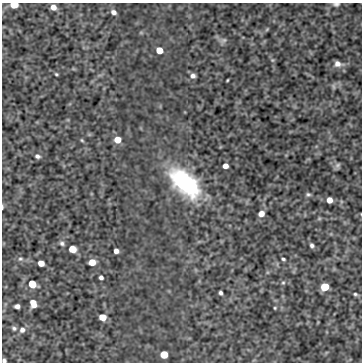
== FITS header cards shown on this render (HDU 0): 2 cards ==
NAXIS1  =                  360
NAXIS2  =                  360

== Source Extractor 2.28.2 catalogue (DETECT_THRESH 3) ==
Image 360 x 360 px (HDU 0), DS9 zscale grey, 1 PNG px = 1 image px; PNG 364 x 364 px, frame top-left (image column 1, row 360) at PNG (2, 3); no overlay
Background -0.549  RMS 1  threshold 3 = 3 sigma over >= 5 px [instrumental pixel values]
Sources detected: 46; all 46 listed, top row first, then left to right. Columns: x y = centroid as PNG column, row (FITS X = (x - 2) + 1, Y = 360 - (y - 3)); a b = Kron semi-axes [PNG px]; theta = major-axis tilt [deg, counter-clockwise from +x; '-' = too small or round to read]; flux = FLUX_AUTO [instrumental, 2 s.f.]
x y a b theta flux
336 4 8 5 -2 150
14 5 6 4 -1 1800
53 7 5 5 - 440
113 12 6 5 - 250
267 29 5 4 - 71
224 40 9 6 30 190
159 50 5 5 - 950
272 60 6 4 -71 100
338 64 9 7 -13 380
56 74 3 3 - 73
193 76 6 6 - 240
227 80 3 2 - 59
333 86 9 4 -89 120
82 140 5 4 - 73
117 140 6 6 - 780
37 156 6 5 - 170
338 165 8 7 - 170
225 166 5 4 - 410
185 183 31 16 -43 8300
308 194 6 5 - 130
329 200 5 5 - 600
2 207 6 2 86 80
261 214 6 5 - 450
319 219 6 4 19 88
62 243 7 5 -31 160
312 245 5 4 - 160
72 249 6 5 - 1100
116 251 5 4 - 260
20 259 7 5 12 150
283 259 4 3 - 99
92 262 6 5 - 760
41 263 5 5 - 570
101 277 4 4 - 180
283 283 5 5 - 91
32 284 6 5 - 1400
325 287 6 5 - 2000
221 293 4 3 - 140
355 294 5 4 - 100
33 304 7 5 -69 700
17 306 5 4 - 260
275 308 4 3 - 65
102 317 6 5 - 810
14 328 7 5 -28 150
22 330 8 7 - 270
164 354 5 5 - 1400
4 360 4 4 - 150
At the frame edge (FLAGS 8, measured only in part): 4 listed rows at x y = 336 4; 14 5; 2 207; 4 360